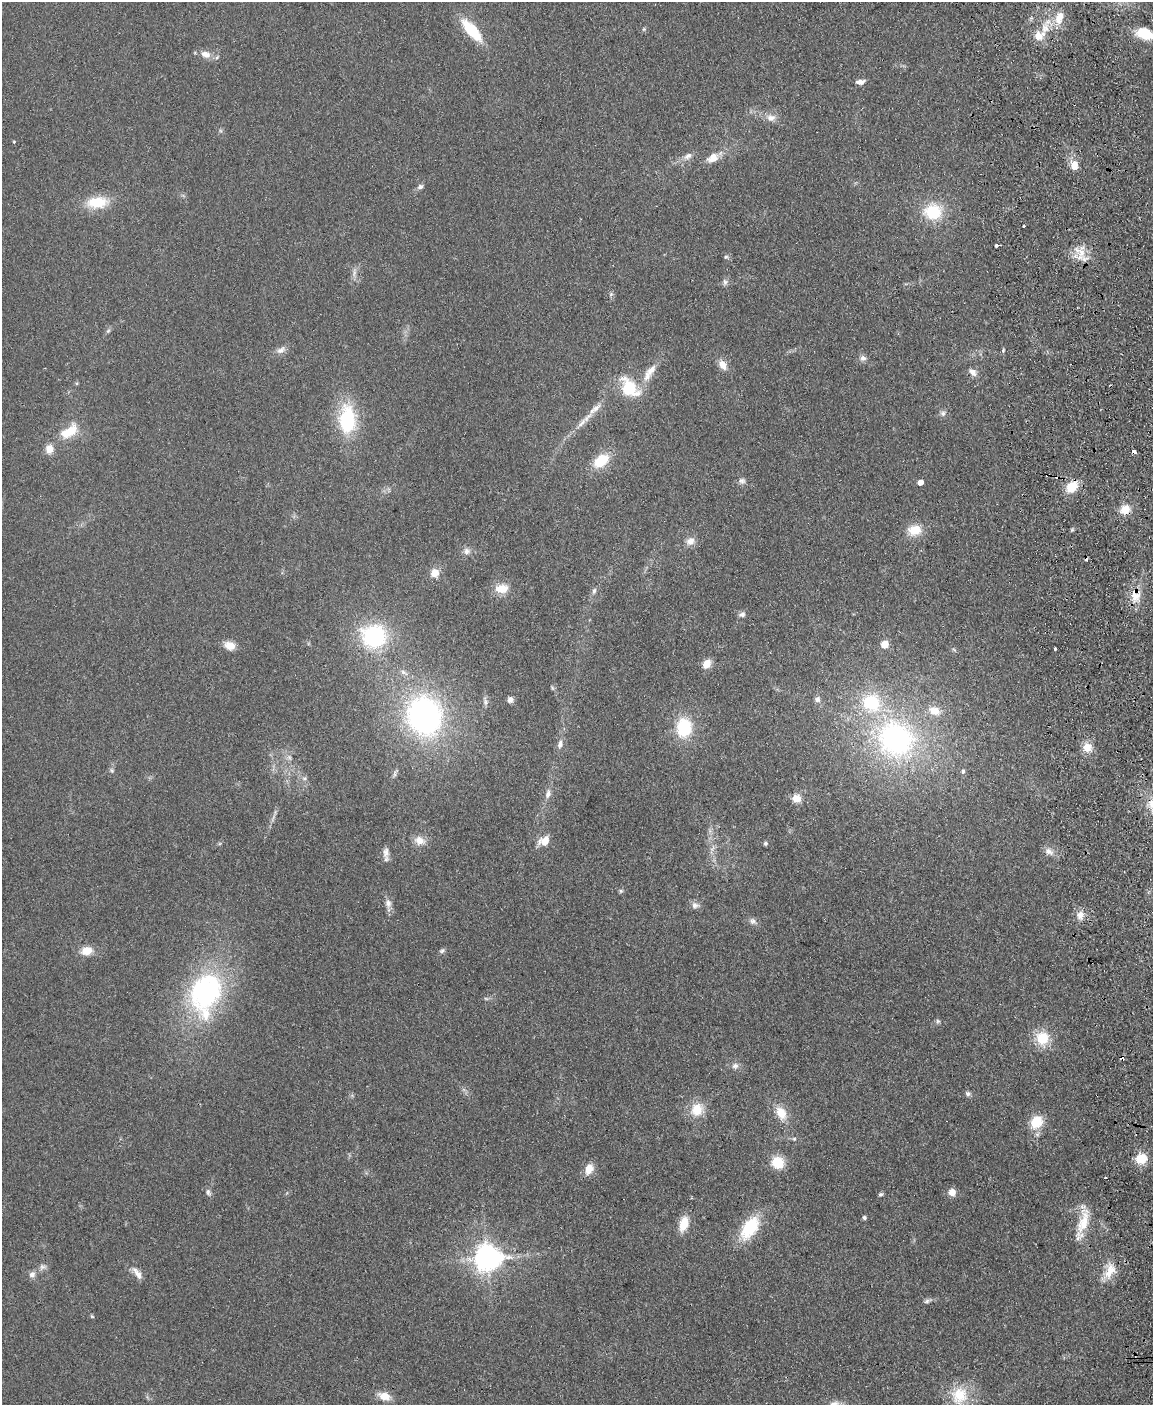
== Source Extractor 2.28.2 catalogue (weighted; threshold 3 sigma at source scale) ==
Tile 6 of 4 x 3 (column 2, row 2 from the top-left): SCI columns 1208-2358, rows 1651-3053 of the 4717 x 4598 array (HDU 1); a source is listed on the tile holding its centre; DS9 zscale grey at full resolution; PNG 1155 x 1407 px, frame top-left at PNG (2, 2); no overlay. Shown black and unused: <1% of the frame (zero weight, under 2 of 3 exposures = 3% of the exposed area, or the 3 px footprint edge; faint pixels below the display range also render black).
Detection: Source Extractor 2.28.2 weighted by HDU 2 'WHT'; one run over the whole footprint, this tile lists its part. Background 0.0922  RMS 0.0091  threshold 0.0411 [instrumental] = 3 sigma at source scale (4.5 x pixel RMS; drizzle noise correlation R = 1.50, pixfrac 1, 0.05/0.05 arcsec/px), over >= 5 px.
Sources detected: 125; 2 too faint to see at this stretch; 4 cosmic-ray / hot-pixel residue — not listed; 6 inside a brighter listed object's ellipse — not listed separately; the other 113 listed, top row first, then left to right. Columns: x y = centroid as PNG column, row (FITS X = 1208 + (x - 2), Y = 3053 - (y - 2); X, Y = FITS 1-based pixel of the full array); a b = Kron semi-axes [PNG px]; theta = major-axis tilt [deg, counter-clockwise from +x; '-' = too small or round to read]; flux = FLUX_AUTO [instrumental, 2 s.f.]
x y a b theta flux
1059 17 18 10 72 14
644 29 5 5 - 1.3
471 30 25 10 -49 41
1145 34 18 11 -15 28
1039 36 16 13 23 14
205 54 14 9 -16 8.5
860 82 10 6 6 4.9
771 118 13 10 2 7
14 142 4 3 - 0.83
688 156 13 8 26 5.3
712 158 17 11 33 11
1074 165 12 9 -89 9.9
420 187 8 6 24 2.7
97 202 24 13 5 29
933 212 21 18 4 36
1023 226 3 3 - 4.3
996 245 3 3 - 9.5
1079 253 21 16 -77 15
726 257 6 5 - 1.5
725 282 9 6 -89 2.7
611 294 6 4 45 1.6
108 331 7 4 45 1.7
281 350 15 8 29 5.3
1003 351 7 3 -90 1.4
863 358 9 8 - 3.5
723 365 13 8 -55 8.3
972 372 11 7 -43 5.2
647 375 18 10 65 10
629 388 26 16 -48 37
943 413 8 8 - 3
587 417 27 6 46 11
347 419 34 20 -89 61
69 431 29 15 35 21
1133 451 4 3 - 13
601 461 18 11 36 26
742 481 10 8 -5 3.4
920 482 5 4 - 7.7
1072 487 12 9 47 21
1125 509 11 9 32 13
914 530 15 11 9 18
1072 530 6 4 43 1.2
690 541 12 10 34 6.5
467 551 10 9 - 4.8
435 573 10 9 - 9.5
502 588 16 11 6 14
594 591 8 5 81 2.6
1135 595 21 14 85 15
742 614 9 7 31 3.2
374 636 24 23 - 88
885 644 5 5 - 22
230 645 13 10 -20 8.9
1055 649 3 3 - 2.2
707 664 9 7 54 11
404 672 12 6 -28 4
552 688 7 4 -71 1.3
817 699 7 6 - 3.5
510 700 7 6 - 4
485 701 13 6 -82 3.4
424 716 40 36 -74 230
684 727 18 14 86 48
895 739 62 56 -35 210
560 744 11 7 76 4.5
1087 747 10 10 - 12
289 757 8 6 -56 2.8
112 770 7 5 -47 1.8
963 771 6 5 - 2
395 774 12 4 72 2.4
304 778 7 6 - 2.6
548 794 11 7 75 5
796 798 11 10 - 8.3
419 841 15 11 -22 9.1
544 841 12 9 27 13
765 843 6 5 - 1.6
386 852 15 8 88 5.4
1049 852 14 8 -31 6.1
621 891 6 5 - 1.5
388 903 14 8 -85 5.7
695 905 10 8 1 4.3
1080 915 12 8 85 7
753 921 11 8 -29 3.7
87 951 13 10 15 12
442 951 7 6 - 2.1
205 992 45 34 61 150
486 998 7 4 -2 1.4
938 1021 6 5 - 1.7
1042 1038 15 14 - 26
735 1066 10 8 4 4
968 1094 8 6 -17 2.3
697 1110 17 15 52 19
781 1113 18 12 -61 15
1036 1122 15 12 52 22
794 1139 5 5 - 1.3
1141 1159 11 10 - 19
777 1163 12 11 - 24
589 1169 12 8 68 12
1106 1178 3 2 - 2
208 1192 10 6 -74 2.7
952 1192 9 8 - 7.2
881 1194 6 5 - 1.6
864 1217 5 4 - 1.8
1083 1222 37 13 75 23
684 1224 16 9 73 17
750 1228 24 13 55 49
487 1258 9 8 - 1200
43 1267 10 8 7 3.8
1109 1271 28 14 64 16
137 1273 20 7 -54 7.1
32 1274 8 7 - 4.2
927 1301 11 5 17 2.6
92 1316 5 4 - 0.99
959 1395 26 23 67 28
384 1396 14 9 -18 12
833 1404 17 8 21 6.5
Overlapping masked pixels (flux is a lower limit): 3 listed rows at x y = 1133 451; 1125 509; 1135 595
Isophote crosses this tile's border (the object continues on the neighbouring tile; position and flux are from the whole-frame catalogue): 2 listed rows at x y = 1145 34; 833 1404